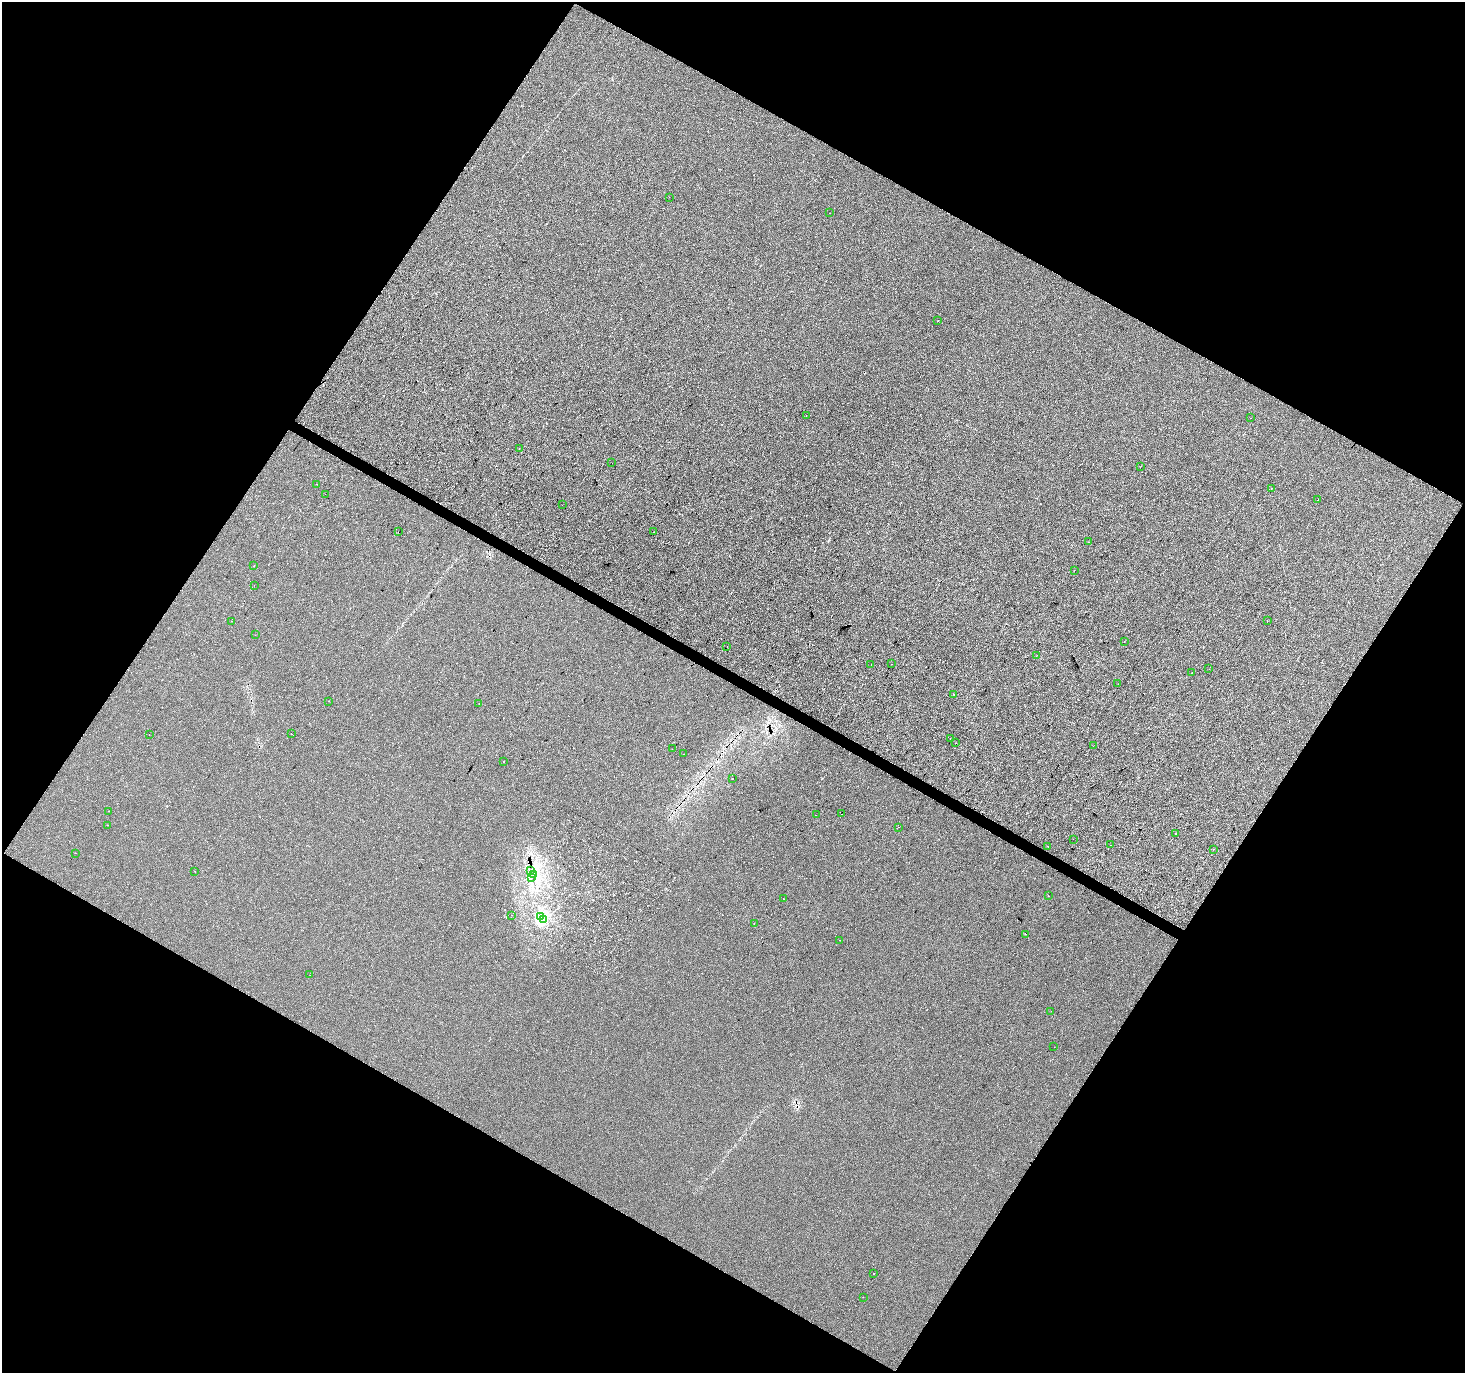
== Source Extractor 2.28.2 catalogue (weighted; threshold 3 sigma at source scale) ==
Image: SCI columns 2-5853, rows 195-5678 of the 5863 x 5938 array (HDU 1 of 3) = the unmasked area's bounding box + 8 px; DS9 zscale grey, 4 x 4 block average (1 PNG px = mean of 4 x 4 image px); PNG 1467 x 1375 px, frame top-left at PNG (2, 2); each listed source drawn as its Kron ellipse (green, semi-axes under 4 px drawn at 4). Shown black and unused: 49% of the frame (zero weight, under 3 of 4 exposures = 2% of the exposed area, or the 3 px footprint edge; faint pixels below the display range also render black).
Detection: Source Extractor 2.28.2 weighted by HDU 2 'WHT'. Background -7.66e-04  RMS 0.0064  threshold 0.0289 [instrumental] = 3 sigma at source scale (4.5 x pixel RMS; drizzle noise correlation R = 1.50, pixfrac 1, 0.0396/0.0396 arcsec/px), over >= 5 px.
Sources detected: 75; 5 cosmic-ray / hot-pixel residue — neither listed nor drawn; the other 70 listed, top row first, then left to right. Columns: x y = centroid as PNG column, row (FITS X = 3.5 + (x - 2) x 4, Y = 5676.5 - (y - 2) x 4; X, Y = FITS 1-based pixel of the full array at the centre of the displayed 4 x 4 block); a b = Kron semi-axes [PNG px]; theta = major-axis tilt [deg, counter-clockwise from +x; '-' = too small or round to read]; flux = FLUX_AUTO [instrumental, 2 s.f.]
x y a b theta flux
669 197 2 2 - 0.73
830 213 2 2 - 0.78
938 321 2 2 - 1.7
806 416 2 2 - 0.72
1251 418 2 2 - 0.81
519 449 2 2 - 0.72
612 463 2 2 - 0.64
1140 467 2 2 - 2.6
316 484 2 2 - 2
1271 488 2 2 - 4.5
325 494 2 2 - 0.61
1318 500 2 2 - 1.2
562 505 2 2 - 0.7
398 532 2 2 - 2.1
653 532 2 2 - 8.2
1088 542 2 2 - 2.1
254 565 2 2 - 0.68
1074 570 2 2 - 1.4
254 585 2 2 - 2.1
231 621 2 2 - 2.6
1267 621 2 2 - 2
255 635 2 2 - 0.68
1124 642 2 2 - 0.8
727 647 2 2 - 1
1036 656 2 2 - 0.68
871 664 2 2 - 0.66
892 664 2 2 - 0.84
1209 669 2 2 - 1.7
1192 673 2 2 - 0.71
1118 684 2 2 - 1.1
954 694 2 2 - 0.79
329 701 2 2 - 1.3
479 703 2 2 - 0.8
292 734 2 2 - 0.73
149 735 2 2 - 0.83
950 738 2 2 - 1.2
955 743 2 2 - 0.56
1093 746 2 2 - 2.1
672 749 2 2 - 0.6
684 754 2 2 - 1.1
504 761 2 2 - 1.6
733 778 2 2 - 0.83
109 811 2 2 - 1.2
841 814 2 2 - 1
816 815 2 2 - 0.67
108 825 2 2 - 5
898 827 2 2 - 1.3
1176 833 2 2 - 86
1073 839 2 2 - 0.64
1111 845 2 2 - 2.6
1048 847 2 2 - 0.53
1213 849 2 2 - 0.69
75 853 2 2 - 1.3
531 870 3 2 - 1.4
195 871 2 2 - 1.5
533 874 2 2 - 1.3
532 878 2 2 - 0.63
1049 896 2 2 - 4.9
783 899 2 2 - 18
511 915 2 2 - 0.44
541 917 3 2 - 2.2
544 920 2 2 - 2.4
754 923 2 2 - 1.1
1026 934 2 2 - 12
840 940 2 2 - 2
310 975 2 2 - 0.56
1051 1011 2 2 - 0.84
1054 1047 2 2 - 1
874 1274 2 2 - 0.71
863 1297 2 2 - 1.8
Overlapping masked pixels (flux is a lower limit): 1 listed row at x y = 531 870
Diffuse or blended objects may show on this block-average render without a row.